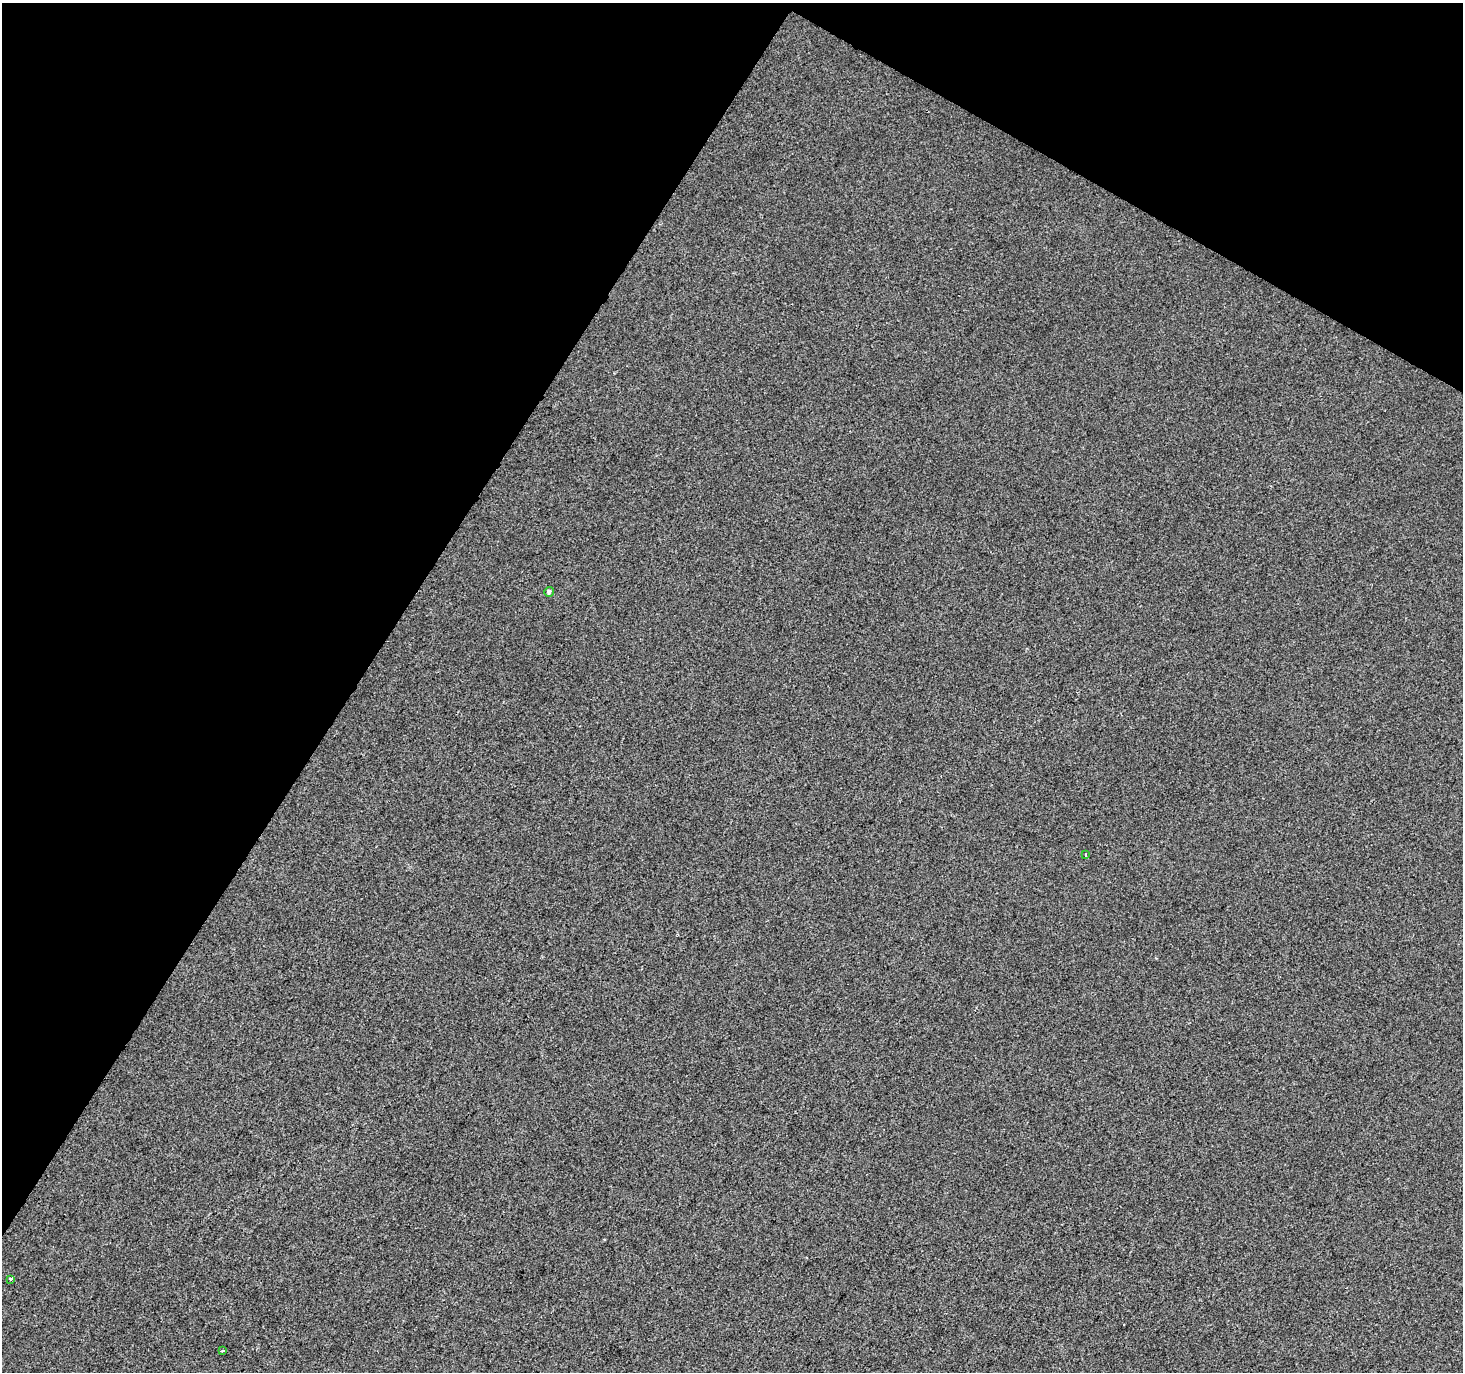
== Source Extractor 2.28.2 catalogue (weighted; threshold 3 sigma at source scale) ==
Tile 2 of 4 x 4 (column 2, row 1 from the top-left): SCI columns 1469-2929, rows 4368-5737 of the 5852 x 5929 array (HDU 1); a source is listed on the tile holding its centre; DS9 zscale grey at full resolution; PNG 1465 x 1374 px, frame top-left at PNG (2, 3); each listed source drawn as its Kron ellipse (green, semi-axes under 4 px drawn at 4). Shown black and unused: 31% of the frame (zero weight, under 2 of 3 exposures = <1% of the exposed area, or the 3 px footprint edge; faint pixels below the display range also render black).
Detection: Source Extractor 2.28.2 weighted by HDU 2 'WHT'; one run over the whole footprint, this tile lists its part. Background 8.37e-04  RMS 0.0056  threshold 0.0254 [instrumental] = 3 sigma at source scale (4.5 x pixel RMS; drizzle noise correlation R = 1.50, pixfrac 1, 0.0396/0.0396 arcsec/px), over >= 5 px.
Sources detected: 4; all 4 listed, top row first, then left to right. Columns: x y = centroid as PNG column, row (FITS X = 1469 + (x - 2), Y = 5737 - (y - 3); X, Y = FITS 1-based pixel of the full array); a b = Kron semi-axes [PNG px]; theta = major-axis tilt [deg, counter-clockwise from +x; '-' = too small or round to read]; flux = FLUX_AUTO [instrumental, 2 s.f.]
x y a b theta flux
549 592 5 4 - 1.5
1085 855 3 2 - 0.94
11 1279 3 3 - 8.6
223 1351 3 3 - 2.8